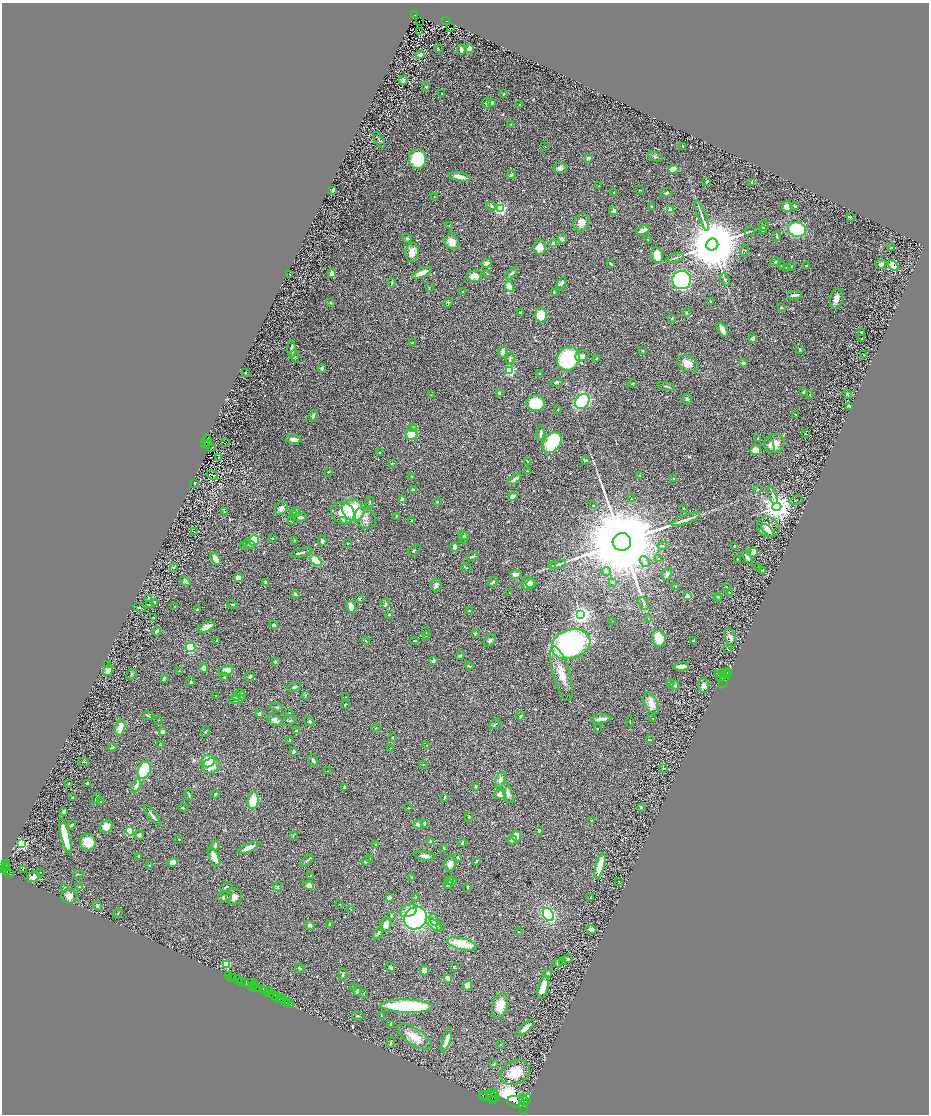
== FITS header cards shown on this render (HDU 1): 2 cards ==
NAXIS1  =                 1853
NAXIS2  =                 2224

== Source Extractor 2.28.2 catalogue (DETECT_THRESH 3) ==
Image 1853 x 2224 px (HDU 1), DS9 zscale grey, zoomed out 1/2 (1 PNG px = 2 x 2 image px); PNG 931 x 1116 px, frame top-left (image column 1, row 2223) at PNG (2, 3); each listed source drawn as its Kron ellipse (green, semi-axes under 4 px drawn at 4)
Background 0.543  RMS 0.024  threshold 0.0729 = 3 sigma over >= 5 px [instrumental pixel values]
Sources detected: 670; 60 cannot appear on this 1/2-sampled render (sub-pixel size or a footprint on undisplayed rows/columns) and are neither listed nor drawn; of the other 610, the 500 brightest by FLUX_AUTO listed and drawn (110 fainter detections omitted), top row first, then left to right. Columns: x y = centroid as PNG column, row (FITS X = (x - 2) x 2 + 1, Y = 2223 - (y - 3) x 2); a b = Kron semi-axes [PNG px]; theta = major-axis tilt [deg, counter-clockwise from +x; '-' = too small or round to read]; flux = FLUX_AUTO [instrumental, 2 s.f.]
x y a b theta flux
414 15 3 2 - 61
446 21 2 2 - 42
419 22 2 1 - 2.3
451 28 2 1 - 3.9
420 31 2 1 - 63
438 49 2 2 - 5.5
461 49 5 2 - 14
469 49 4 3 - 30
420 55 4 3 - 20
403 80 5 3 - 7.7
426 87 3 3 - 6.9
442 94 2 2 - 4.8
504 94 2 2 - 4
487 103 5 3 - 12
492 103 3 2 - 32
519 105 3 2 - 3.6
511 124 3 2 - 4.2
379 140 9 2 -61 5.9
682 146 2 2 - 2.8
545 147 2 2 - 3.4
655 157 8 4 -23 9.1
588 158 3 3 - 20
417 159 10 8 -84 210
560 168 6 5 - 20
673 169 5 3 - 65
511 175 4 2 - 6.2
460 177 11 3 -10 41
707 181 4 2 - 8.2
752 182 3 2 - 8
599 186 2 2 - 2.8
333 190 4 3 - 5.1
639 190 2 2 - 2.4
614 192 3 2 - 3.2
666 193 6 3 19 6.4
434 197 3 2 - 2.5
491 206 5 4 - 7.7
652 206 3 2 - 6.9
794 206 4 3 - 4.3
787 207 5 5 - 52
501 209 3 3 - 970
670 210 2 2 - 72
614 211 2 2 - 56
702 216 16 3 -70 19
851 217 4 3 - 3.3
581 222 9 7 59 37
449 225 2 2 - 4.7
764 225 5 5 - 6.5
797 229 9 7 -15 290
643 230 7 3 22 32
763 230 4 3 - 13
750 231 5 2 - 4.6
777 236 5 3 - 4
407 238 5 3 - 6.8
562 239 5 4 - 14
647 239 3 2 - 2.3
452 242 8 6 -46 45
554 243 3 3 - 32
712 245 6 6 - 60000
540 247 7 6 - 50
892 248 4 2 - 3.9
745 251 6 3 77 4.2
412 253 9 6 83 37
657 255 8 5 -76 79
675 258 9 2 18 9.2
775 262 5 3 - 5.4
486 263 5 4 - 22
610 263 4 2 - 4.5
881 264 5 4 - 19
782 265 4 3 - 2.9
893 265 6 4 -40 68
791 266 2 2 - 3.4
807 266 4 2 - 8.1
786 268 4 3 - 4.2
332 273 2 2 - 81
422 273 10 4 24 59
512 273 8 4 42 9.4
487 274 3 2 - 2.4
290 275 3 2 - 2.5
474 276 8 6 14 40
682 280 9 9 - 650
725 280 6 3 -66 6.5
392 283 4 3 - 3.6
562 283 6 4 63 15
429 287 3 2 - 2.6
509 287 5 3 - 62
463 292 3 3 - 3.2
554 292 3 3 - 2.9
794 295 7 3 10 27
836 299 10 6 78 35
710 301 2 2 - 4.3
331 303 4 3 - 5.3
448 303 5 4 - 7.3
781 307 3 2 - 7.1
520 313 3 2 - 2.9
686 313 4 4 - 6
541 315 7 6 - 100
672 318 3 2 - 3.6
722 330 7 3 -63 44
861 332 3 2 - 4.2
753 338 4 3 - 15
862 339 2 1 - 2.3
412 343 2 2 - 7.9
292 349 9 3 -89 19
799 350 4 3 - 6.1
642 351 3 2 - 2.7
503 352 6 3 84 32
863 355 2 2 - 7.6
295 356 6 3 -80 6.3
582 356 7 5 25 15
597 358 3 3 - 6.3
510 359 6 3 77 7.2
568 359 12 11 - 410
743 363 2 2 - 39
688 364 11 7 -25 40
322 368 4 4 - 9.3
510 370 3 3 - 480
246 372 2 1 - 2.6
540 373 3 3 - 3.3
557 382 6 3 16 8
632 383 4 3 - 5.8
667 386 9 2 -13 7.1
804 392 4 3 - 7
500 393 3 2 - 24
431 394 2 2 - 2.4
810 394 3 2 - 2.4
847 394 5 3 - 8.9
687 399 5 5 - 8.6
582 401 8 6 52 380
536 403 9 7 -8 150
850 406 3 2 - 14
558 410 2 2 - 6.5
795 414 3 2 - 2.4
313 416 5 3 - 12
413 427 4 3 - 7.2
541 433 8 3 82 12
412 434 6 5 - 96
806 434 3 2 - 3
758 438 3 2 - 2.5
294 439 8 4 -8 26
207 440 6 4 -82 580
552 442 11 8 54 280
204 443 2 2 - 490
225 443 2 1 - 97
774 444 10 9 - 49
208 445 4 2 - 320
770 445 8 4 -78 14
212 447 2 2 - 16
756 450 5 5 - 57
379 453 3 2 - 3.6
218 458 3 2 - 25
585 460 4 3 - 9.5
528 462 4 2 - 7.3
393 463 4 2 - 3.3
527 471 2 2 - 3.4
328 472 2 2 - 7.1
212 475 5 2 - 2.6
639 475 3 2 - 3.1
411 476 2 1 - 4
515 479 7 3 39 21
673 479 2 2 - 5.4
195 483 2 2 - 5.3
413 490 4 3 - 7
757 490 3 3 - 4
513 496 5 4 - 20
773 496 8 3 -73 13
631 499 3 2 - 3.8
402 500 4 4 - 13
796 500 7 2 16 3.7
370 502 5 2 - 3.5
437 502 4 3 - 5.3
593 506 3 2 - 2.3
777 507 4 4 - 6900
281 508 7 5 52 20
684 508 2 2 - 3
353 510 11 10 - 200
224 512 3 2 - 5
296 512 4 4 - 22
343 513 12 10 -33 72
294 515 4 3 - 5.7
396 516 3 2 - 2.5
300 517 7 4 0 18
365 518 12 9 -48 34
686 519 15 3 21 19
343 520 4 3 - 5.1
411 521 2 2 - 10
291 522 3 2 - 2.7
768 527 12 10 -27 41
767 530 7 4 -48 13
194 531 3 2 - 3
464 535 5 3 - 6.5
464 537 6 4 72 9.6
272 538 2 1 - 2.7
254 540 5 5 - 120
294 540 3 2 - 4.2
322 541 5 3 - 9.5
622 542 9 9 - 130000
347 543 2 2 - 2.7
249 544 6 4 -18 10
244 545 3 2 - 10
662 546 5 3 - 4.3
734 546 2 2 - 5.3
454 547 4 3 - 25
414 550 7 2 39 4
302 552 11 2 15 11
753 552 5 3 - 53
473 556 6 3 19 8.2
658 558 2 2 - 5.9
747 558 7 4 -57 16
216 559 7 4 -58 46
737 559 2 2 - 2.8
316 561 6 4 -43 190
645 562 6 4 -55 12
558 564 8 3 16 8.6
552 565 3 3 - 3.6
759 567 2 1 - 2.8
174 568 3 3 - 4.2
467 568 5 2 - 3.1
763 570 3 2 - 7.4
606 571 4 3 - 4.7
516 574 6 4 10 25
667 574 6 5 - 11
238 578 2 2 - 140
185 581 6 2 -39 6.3
493 582 5 3 - 6.3
613 582 4 2 - 3.3
266 583 3 2 - 11
528 583 7 6 - 54
531 584 5 4 - 24
436 585 6 5 - 17
676 587 3 2 - 7.6
727 587 3 2 - 2.5
729 592 3 2 - 3
510 593 3 2 - 2.5
295 594 3 2 - 10
688 596 2 2 - 82
718 596 3 2 - 9.4
148 598 2 2 - 2.5
360 599 4 4 - 7.7
718 599 3 2 - 2.9
155 602 3 3 - 3.5
149 604 4 2 - 3.6
232 604 6 2 -18 4.4
385 604 5 3 - 5.6
644 604 7 4 -64 10
174 606 3 2 - 2.6
351 607 6 4 -79 53
139 608 6 2 -23 4.8
197 609 4 3 - 4.7
469 611 2 2 - 15
389 615 2 2 - 6.7
581 615 3 3 - 3000
153 618 4 2 - 6.6
649 619 4 3 - 3.9
612 621 2 1 - 3.5
273 625 4 3 - 6.2
206 627 9 4 24 46
156 631 5 2 - 14
426 632 3 2 - 2.3
475 634 4 3 - 6.8
426 635 3 3 - 5.7
730 637 9 5 -69 20
659 638 8 7 - 100
217 641 2 2 - 3.8
366 641 2 2 - 4.4
415 641 3 2 - 4.5
490 641 7 4 47 11
693 641 3 2 - 5.1
571 644 20 14 20 1100
190 647 5 5 - 170
727 649 4 2 - 2.4
460 655 4 3 - 4.9
275 661 4 3 - 3.7
433 661 3 2 - 17
108 664 4 3 - 3.1
469 666 4 2 - 6.2
681 666 8 3 4 38
204 668 5 4 - 24
108 670 6 4 57 42
179 670 2 1 - 2.7
226 671 8 4 16 47
723 672 2 2 - 690
728 673 3 2 - 1000
131 674 6 3 46 5.4
561 674 28 8 -74 78
718 674 3 3 - 4.8
725 674 3 2 - 930
727 674 2 1 - 640
721 676 6 2 65 2000
224 677 4 2 - 2.9
250 677 5 4 - 6.9
164 678 3 2 - 5.6
725 678 11 3 68 3400
191 682 4 3 - 4.9
670 683 2 2 - 5.2
675 685 4 3 - 12
703 685 7 5 -88 21
294 687 7 4 22 7.9
241 695 5 4 - 13
305 695 3 3 - 3.8
216 696 3 3 - 2.3
236 696 5 3 - 8.7
346 697 2 1 - 2.3
237 699 8 3 12 15
651 703 12 6 -63 42
345 704 3 2 - 4.1
276 707 6 3 -12 6
289 713 2 2 - 2.4
259 714 2 2 - 19
148 716 5 2 - 8.7
520 716 5 3 - 8.1
653 718 3 2 - 2.6
601 719 10 3 7 30
158 720 3 2 - 2.3
275 720 8 5 -22 19
289 721 7 3 19 5.6
309 721 5 4 - 8.2
630 722 5 2 - 2.3
495 724 6 2 27 6.2
120 727 8 5 76 64
376 728 5 2 - 3
597 729 2 2 - 3.1
297 731 4 3 - 17
163 732 2 2 - 54
205 732 5 2 - 4
393 737 3 3 - 2.3
289 740 2 2 - 4.2
649 740 4 2 - 6.8
160 745 4 2 - 2.5
427 745 2 2 - 2.4
112 747 4 3 - 9.2
390 748 2 2 - 2.4
294 752 3 3 - 13
208 761 7 6 - 92
313 761 6 4 -63 12
83 762 5 2 - 2.4
423 764 3 2 - 2.7
211 766 9 7 22 63
664 768 2 2 - 4.6
144 770 9 6 67 250
327 771 2 2 - 2.3
500 780 8 4 69 21
68 783 3 2 - 3.5
87 783 3 2 - 9.9
136 786 7 4 61 20
475 786 2 2 - 6
344 787 3 3 - 5.6
508 793 11 4 -67 19
215 794 4 3 - 7.9
500 794 6 5 - 24
189 795 6 3 -82 5.8
72 797 2 2 - 8.1
445 797 3 2 - 4.3
96 798 6 2 67 6.7
101 801 3 2 - 3.2
253 801 9 5 83 100
641 807 3 3 - 7.7
183 808 5 3 - 3.8
409 808 2 2 - 2.4
64 812 3 3 - 13
152 815 12 2 -52 17
469 817 5 3 - 3.9
591 821 4 3 - 3.2
425 823 4 3 - 7.3
418 824 5 4 - 17
72 825 5 3 - 11
106 827 6 6 - 48
539 830 2 2 - 28
130 831 4 4 - 140
139 835 5 4 - 8.4
293 835 4 3 - 3.7
65 836 18 4 -76 180
516 836 5 4 - 71
179 839 2 2 - 4.1
512 840 5 3 - 14
88 842 8 7 - 85
431 842 2 2 - 63
462 842 4 2 - 9
22 844 3 3 - 650
375 845 2 2 - 7
215 846 5 3 - 11
249 848 11 4 23 39
444 848 3 3 - 3.9
139 856 3 2 - 4.9
425 856 10 4 -9 23
214 857 10 4 -66 70
457 857 3 3 - 4.1
369 859 4 2 - 3.9
307 861 8 2 40 6.8
366 861 4 4 - 6.9
476 861 3 2 - 5.4
173 862 5 4 - 32
5 863 4 2 - 78
450 864 8 5 82 22
5 866 3 2 - 250
150 866 3 2 - 2.8
600 866 13 4 73 110
6 868 3 2 - 360
3 869 3 2 - 650
24 869 2 1 - 76
7 871 4 2 - 480
40 872 2 2 - 3
9 873 3 2 - 170
78 874 5 2 - 5
310 876 3 3 - 3.8
33 877 7 5 24 28
412 877 3 2 - 2.7
449 880 5 4 - 17
452 881 4 4 - 21
619 881 2 2 - 5.8
309 885 5 4 - 28
448 885 4 3 - 12
65 887 4 3 - 4
80 887 3 3 - 17
226 887 6 2 24 5.8
277 887 5 3 - 6.1
468 887 3 3 - 4.9
69 896 8 7 - 30
225 897 7 5 14 16
234 897 8 7 - 25
389 897 4 3 - 16
416 897 3 2 - 2.7
591 898 4 2 - 3.4
339 904 2 2 - 4.3
97 906 5 3 - 7.6
351 909 2 2 - 4.2
408 910 9 6 26 46
118 913 5 2 - 3.5
548 915 7 5 -57 560
391 916 4 3 - 4.4
415 918 12 10 39 700
434 920 6 3 -66 19
330 924 3 3 - 7.6
386 924 8 5 71 30
309 925 5 4 - 12
434 925 10 4 -39 57
440 926 4 3 - 4.1
591 930 5 4 - 21
518 931 3 2 - 2.3
378 933 7 4 56 8.6
462 944 15 5 -14 120
568 959 5 3 - 11
563 962 2 1 - 2.6
558 963 5 3 - 6
226 964 3 3 - 330
390 967 5 3 - 8
454 967 2 2 - 3.9
300 968 4 3 - 6.2
425 970 5 4 - 23
548 973 3 3 - 5.2
343 975 6 3 85 7.1
228 976 3 1 - 25
231 977 2 1 - 15
234 978 2 1 - 24
448 978 3 3 - 25
238 980 2 1 - 190
242 981 3 1 - 240
245 983 3 2 - 84
252 983 2 1 - 20
254 984 2 1 - 240
468 985 5 4 - 23
252 987 4 2 - 46
353 987 4 3 - 6.7
543 987 12 5 75 78
256 988 3 2 - 440
262 990 4 2 - 710
264 991 3 2 - 350
269 991 2 1 - 470
357 991 5 4 - 17
363 993 3 2 - 2.2
268 994 2 1 - 260
271 994 3 2 - 320
275 995 3 2 - 640
276 997 2 1 - 240
278 997 3 1 - 320
280 998 5 1 - 55
284 1001 3 2 - 550
287 1002 2 1 - 250
289 1004 5 2 - 850
407 1006 26 6 -2 450
500 1006 13 8 75 75
381 1015 4 2 - 2.6
358 1016 6 2 -12 5
391 1024 4 3 - 8.2
525 1028 11 4 39 26
415 1037 19 8 -33 70
446 1040 13 3 72 44
391 1042 6 2 72 4.6
500 1044 3 2 - 2.3
494 1064 4 3 - 3.8
515 1072 15 11 25 140
492 1093 6 3 8 2200
483 1095 4 2 - 2300
494 1095 2 2 - 780
485 1096 5 4 - 7200
493 1097 7 2 -25 2400
492 1099 4 3 - 2600
524 1099 3 2 - 1300
526 1100 6 2 65 1600
516 1102 9 5 -11 11000
523 1104 10 3 -88 4000
At the frame edge (FLAGS 8, measured only in part): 1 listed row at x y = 3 869
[110 fainter detections neither listed nor drawn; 60 sub-pixel or undisplayed-footprint detections neither listed nor drawn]